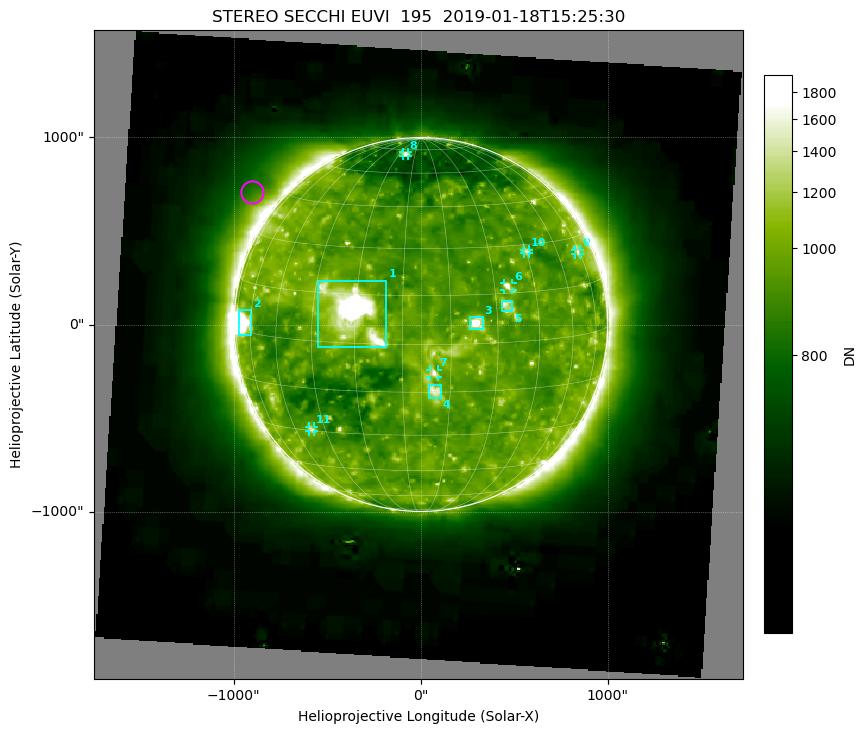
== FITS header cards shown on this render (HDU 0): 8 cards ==
TELESCOP= 'STEREO  '           /
INSTRUME= 'SECCHI  '           /
DETECTOR= 'EUVI    '           /
WAVELNTH=                  195 /
DATE-OBS= '2019-01-18T15:25:30.005' /
CTYPE1  = 'HPLN-TAN'           /
CTYPE2  = 'HPLT-TAN'           /
BUNIT   = 'DN      '           /

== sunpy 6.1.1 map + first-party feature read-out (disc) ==
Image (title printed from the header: STEREO SECCHI EUVI  195  2019-01-18T15:25:30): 546 x 546 px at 6.35 arcsec/px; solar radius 999 arcsec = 157 px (full disc in frame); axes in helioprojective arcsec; data unit DN (BUNIT, on the colour bar)
Orientation: file roll -3.785 deg (from PC/CROTA): ROTATED to solar-north-up (sunpy Map.rotate, bilinear) for analysis and display; everything below refers to the rotated frame; the empty margins the rotation leaves inside the frame are drawn grey
Observer: Stonyhurst longitude -99.3 deg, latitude +6.1 deg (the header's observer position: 99 deg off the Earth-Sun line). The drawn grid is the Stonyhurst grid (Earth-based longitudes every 15 deg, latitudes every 15 deg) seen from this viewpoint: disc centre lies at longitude -99.3 deg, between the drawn -105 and -90 deg meridians, so no drawn meridian runs through disc centre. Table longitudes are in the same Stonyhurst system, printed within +-180 deg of -99.3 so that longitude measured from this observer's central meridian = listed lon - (-99.3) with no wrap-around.
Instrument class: DISC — disc imager (sunpy class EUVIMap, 195 A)
Bright regions (active regions / flare kernels): reference = the median radial profile (limb darkening/brightening removed); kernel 5 px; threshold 5 sigma = 327 DN over a disc level ~917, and >= 1.15x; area >= 9 px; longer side >= 4 px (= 25 arcsec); searched inside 0.97 R_sun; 11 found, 11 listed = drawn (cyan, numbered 1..; 6 of them under ~46 arcsec drawn as corner ticks so the feature stays visible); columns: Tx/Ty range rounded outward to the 20 arcsec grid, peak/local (2 s.f.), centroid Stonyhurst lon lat
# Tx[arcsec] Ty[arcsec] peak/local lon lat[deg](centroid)
1 -560..-180 -120..240 6.3 -121 +10
2 -980..-900 -60..80 5.3 -170 +2
3 260..340 -40..40 2.6 -82 +6
4 40..120 -400..-320 1.6 -95 -15
5 420..500 60..140 1.5 -71 +11
6 440..500 180..220 1.7 -70 +17
7 40..100 -280..-240 1.6 -95 -9
8 -100..-60 900..920 1.5 -114 +72
9 820..860 360..400 1.4 -31 +25
10 540..580 380..400 1.5 -60 +28
11 -600..-560 -580..-540 1.4 -141 -30
Off-limb structures (1.02-1.3 R_sun): pedestal 725 DN subtracted; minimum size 50 px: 5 found; the strongest spans PA ~30..75 deg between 1.02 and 1.3 R_sun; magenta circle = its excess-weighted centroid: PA ~50 deg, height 1.15 R_sun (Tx ~-900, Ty ~700 arcsec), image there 1.6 x the reference